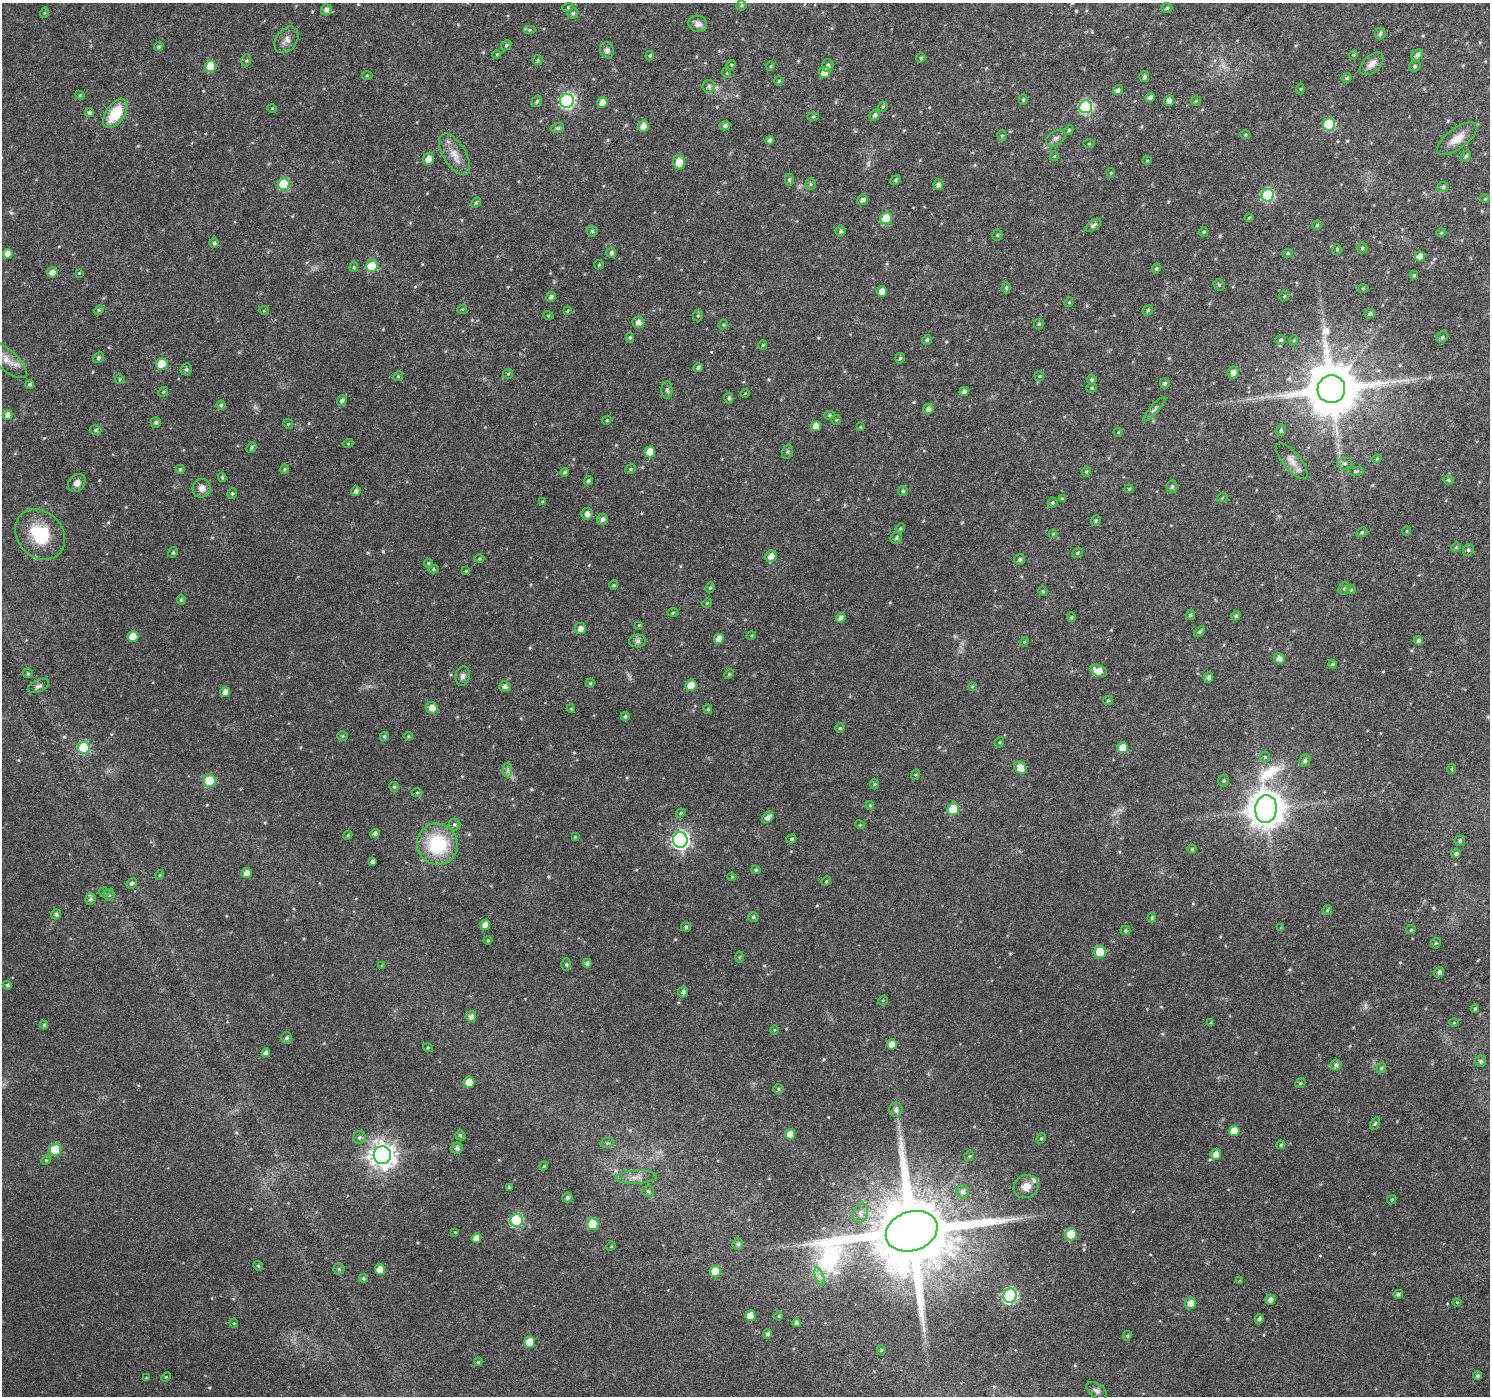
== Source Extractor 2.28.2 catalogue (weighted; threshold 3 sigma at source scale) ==
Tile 10 of 4 x 4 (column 2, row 3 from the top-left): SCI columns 1489-2976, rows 1576-2969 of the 5958 x 6004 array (HDU 1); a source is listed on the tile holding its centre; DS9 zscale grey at full resolution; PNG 1492 x 1398 px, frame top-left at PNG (2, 3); each listed source drawn as its Kron ellipse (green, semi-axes under 4 px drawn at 4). Nothing masked; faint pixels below the display range render black.
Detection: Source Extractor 2.28.2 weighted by HDU 2 'WHT'; one run over the whole footprint, this tile lists its part. Background 0.0171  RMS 0.0024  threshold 0.00998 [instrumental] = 3 sigma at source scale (4.09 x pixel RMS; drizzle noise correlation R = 1.36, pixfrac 0.8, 0.0396/0.0396 arcsec/px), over >= 5 px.
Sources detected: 391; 2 too faint to see at this stretch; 1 long thin detection or spike segment (spike, bleed or trail) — neither listed nor drawn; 4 inside a brighter listed object's ellipse — not listed separately; the other 384 listed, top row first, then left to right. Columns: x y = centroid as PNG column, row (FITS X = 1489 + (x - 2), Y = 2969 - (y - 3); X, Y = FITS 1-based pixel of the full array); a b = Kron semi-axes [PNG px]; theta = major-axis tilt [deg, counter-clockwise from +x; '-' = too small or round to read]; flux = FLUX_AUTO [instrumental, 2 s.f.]
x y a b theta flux
742 5 5 5 - 0.38
568 7 6 4 20 0.22
1167 8 5 5 - 0.41
326 10 6 5 - 0.95
44 13 5 3 - 0.22
573 13 5 5 - 0.47
698 24 9 8 - 1.2
530 30 6 3 0 0.28
1380 34 6 5 - 0.54
287 40 15 10 53 1.5
506 45 6 4 45 0.37
159 46 5 4 - 0.39
607 50 8 7 - 0.72
497 54 4 3 - 0.22
1353 55 4 4 - 0.24
1417 55 6 5 - 0.74
650 56 5 4 - 0.3
921 58 5 4 - 0.28
246 60 6 5 - 0.35
538 60 5 4 - 0.28
1372 64 14 8 42 1.6
731 65 5 4 - 0.23
828 65 6 5 - 0.64
210 66 5 5 - 6.8
771 66 5 3 - 0.21
1415 66 6 5 - 0.4
824 72 5 5 - 2
727 73 5 3 - 0.22
367 75 5 3 - 0.23
1144 76 5 5 - 0.51
1347 78 5 4 - 0.39
779 81 5 4 - 0.27
709 86 6 6 - 0.61
1300 89 5 3 - 0.25
1118 90 5 4 - 0.74
80 95 5 4 - 0.29
1150 97 5 4 - 0.76
1023 100 5 4 - 0.29
537 101 6 5 - 0.42
567 101 7 7 - 41
1169 101 5 5 - 1.2
1196 101 5 5 - 0.25
602 102 5 5 - 1.5
883 107 5 4 - 0.26
1086 107 6 6 - 28
272 108 5 3 - 0.19
90 113 4 4 - 0.55
115 113 17 9 55 7.7
875 115 6 5 - 0.65
813 116 6 4 2 0.28
725 125 5 4 - 0.67
1329 125 6 6 - 15
643 126 5 5 - 2
557 128 6 5 - 0.51
1069 130 5 4 - 0.32
1002 135 5 5 - 0.31
1245 135 5 3 - 0.25
1056 138 11 7 32 0.93
1457 138 24 10 36 3
770 140 4 4 - 0.83
1089 144 5 3 - 0.25
455 154 23 11 -58 3
1054 156 5 4 - 0.25
1466 156 6 4 52 0.51
428 159 6 5 - 2.2
1147 160 5 4 - 0.26
679 162 7 6 - 3.4
1111 173 5 4 - 0.24
789 180 6 4 89 0.36
896 180 5 4 - 0.32
284 184 6 6 - 12
811 184 5 5 - 0.35
938 185 5 5 - 0.75
1443 187 6 5 - 0.46
1268 195 6 6 - 22
1485 199 4 4 - 0.24
863 200 5 5 - 0.82
476 202 5 4 - 0.31
886 218 6 5 - 8.4
1249 218 4 4 - 0.24
1093 225 9 5 36 0.7
1317 225 4 4 - 0.29
592 231 5 5 - 0.42
840 231 5 5 - 0.53
1204 232 4 4 - 0.25
1441 233 5 3 - 0.23
997 235 5 5 - 0.34
214 243 5 5 - 0.36
1362 248 5 5 - 0.36
1337 250 5 4 - 0.32
611 253 5 5 - 0.58
1287 253 5 4 - 0.29
8 254 5 5 - 2.2
1420 256 5 5 - 1.9
599 265 5 4 - 0.25
372 266 6 6 - 8.9
354 267 4 4 - 0.27
1156 269 5 4 - 0.34
52 272 5 5 - 1.3
79 273 4 4 - 0.17
1414 275 4 4 - 0.31
1219 285 6 5 - 0.33
1006 288 5 4 - 0.44
1363 289 6 4 0 0.27
882 292 5 5 - 2.1
1284 296 5 4 - 0.31
551 297 5 4 - 0.73
1069 302 5 4 - 0.21
462 309 5 4 - 0.25
99 310 5 4 - 0.3
1148 310 6 4 49 0.33
264 311 5 3 - 0.2
567 311 4 3 - 0.22
1370 314 5 5 - 0.5
548 315 5 3 - 0.23
698 316 6 5 - 0.33
638 322 6 5 - 1.2
1039 324 5 5 - 0.34
723 325 5 3 - 0.26
1442 337 6 5 - 0.38
630 338 5 4 - 0.35
927 340 5 5 - 0.41
1281 340 5 5 - 0.42
1294 340 5 3 - 0.21
763 345 4 4 - 0.23
98 357 5 4 - 0.46
900 358 5 4 - 0.36
7 360 24 10 -42 2.6
162 364 6 5 - 7
698 368 4 4 - 0.58
186 369 6 5 - 0.42
1233 372 6 5 - 1.2
508 374 5 5 - 0.29
398 376 5 4 - 0.35
1039 376 5 5 - 0.28
120 379 5 4 - 0.32
1092 380 5 4 - 0.43
1165 383 5 5 - 0.57
30 384 4 4 - 0.46
1092 388 5 4 - 0.38
1331 389 14 14 - 1500
667 390 9 5 -90 0.53
964 391 5 4 - 0.86
163 392 5 4 - 0.28
745 393 5 3 - 0.16
729 398 5 4 - 0.49
342 400 5 4 - 0.66
221 405 4 4 - 0.32
928 409 5 5 - 0.9
1154 409 16 4 48 0.68
8 415 5 5 - 1.3
830 415 5 4 - 0.32
607 420 5 3 - 0.23
836 420 5 4 - 0.29
156 422 5 5 - 0.5
288 424 5 4 - 0.29
816 426 5 5 - 2.4
860 427 4 4 - 0.24
95 430 6 4 3 0.4
1281 430 6 4 77 0.36
1118 432 4 4 - 0.22
348 444 5 3 - 0.19
251 448 5 4 - 0.45
650 452 5 5 - 4
787 452 7 5 73 0.42
1377 459 5 4 - 0.28
1292 461 22 8 -50 2
1345 463 7 6 - 0.63
180 469 4 3 - 0.36
285 469 4 4 - 0.28
631 469 5 4 - 0.31
1356 471 8 4 0 0.38
564 472 4 4 - 0.42
1086 472 5 4 - 0.29
222 477 4 3 - 0.33
1448 480 5 4 - 0.34
588 481 5 4 - 0.42
77 483 10 7 48 1.3
1172 487 6 5 - 0.56
202 488 9 9 - 1.4
1129 489 4 4 - 0.27
356 491 5 4 - 0.79
903 491 5 5 - 0.39
232 493 6 4 75 0.38
1222 498 5 3 - 0.19
1062 499 4 4 - 0.28
542 502 3 3 - 0.18
1052 503 5 4 - 0.44
587 514 6 5 - 1.1
602 519 5 5 - 0.79
1096 521 5 4 - 0.36
900 528 5 4 - 0.31
1406 531 5 3 - 0.19
1362 532 6 4 29 0.36
40 534 27 22 -47 10
1053 534 4 4 - 0.19
896 538 6 5 - 0.42
1456 547 5 4 - 0.29
1468 550 6 5 - 0.54
173 552 5 4 - 0.39
1077 553 5 4 - 0.32
771 556 6 5 - 1.6
479 559 5 3 - 0.25
1020 559 5 5 - 0.5
428 563 4 4 - 0.27
433 569 5 4 - 0.36
466 571 4 3 - 0.21
614 585 4 4 - 0.3
710 588 5 4 - 0.37
1344 589 6 5 - 0.44
1351 590 4 4 - 0.23
1043 591 5 4 - 0.27
181 600 5 4 - 0.43
707 603 5 4 - 0.22
673 613 5 3 - 0.23
1190 615 5 4 - 0.41
1236 616 5 4 - 0.39
1071 617 5 4 - 0.27
841 618 5 4 - 0.87
639 625 4 4 - 0.21
580 629 5 5 - 1.3
1199 631 6 4 45 0.34
133 636 5 5 - 3.5
751 636 5 3 - 0.24
719 639 5 5 - 1.9
638 641 8 6 2 0.67
1418 641 5 4 - 0.57
1024 642 5 3 - 0.21
1279 658 5 5 - 1.2
1332 664 4 4 - 0.45
1099 671 9 5 -24 1.7
28 673 5 4 - 0.3
729 674 5 4 - 0.25
463 676 10 7 79 0.79
1208 677 5 5 - 0.67
590 683 4 4 - 0.31
691 685 5 5 - 3.5
38 686 11 5 23 0.7
505 686 5 5 - 0.83
972 686 4 3 - 0.22
225 692 5 5 - 1.5
1108 700 5 4 - 0.3
432 708 6 5 - 2
571 709 4 4 - 0.25
708 709 5 4 - 0.35
625 716 4 4 - 0.41
840 728 5 5 - 0.38
343 736 5 4 - 0.34
408 736 5 4 - 0.28
384 737 5 4 - 0.34
1000 742 5 3 - 0.22
84 748 6 6 - 15
1123 748 5 5 - 3.5
1265 757 5 5 - 0.31
1305 760 6 5 - 0.58
1020 768 7 5 -54 2.1
1451 769 5 3 - 0.24
508 770 7 4 -89 0.59
915 775 5 3 - 0.22
1224 780 6 5 - 0.42
209 781 6 6 - 9.8
875 784 5 3 - 0.25
394 787 5 4 - 0.29
417 793 5 3 - 0.24
870 805 4 4 - 0.27
953 809 6 6 - 9.2
1266 809 14 10 84 510
681 813 5 4 - 0.28
768 817 7 4 43 1.2
454 824 6 6 - 0.45
860 825 5 3 - 0.19
375 833 5 4 - 0.65
348 835 4 3 - 0.22
575 837 3 3 - 0.18
791 839 5 4 - 0.31
680 840 7 7 - 77
1460 841 5 5 - 0.48
437 844 21 20 - 15
1192 849 4 4 - 0.36
1456 854 5 4 - 0.56
372 862 4 3 - 0.66
756 870 4 4 - 0.31
246 873 5 5 - 1.3
160 875 5 3 - 0.18
732 877 4 4 - 0.23
826 881 5 4 - 0.27
131 883 5 4 - 0.49
104 892 5 5 - 0.3
109 895 6 5 - 0.4
90 899 6 5 - 0.54
1327 910 5 4 - 0.26
56 914 5 5 - 0.57
753 917 5 4 - 0.36
1152 918 5 4 - 0.42
485 925 5 5 - 1.7
686 927 5 4 - 0.44
1281 928 4 4 - 0.21
1125 930 5 4 - 0.4
1411 930 5 4 - 0.27
488 940 4 4 - 0.32
1436 943 5 5 - 0.31
1100 952 6 5 - 7
739 957 5 3 - 0.21
587 963 4 4 - 0.74
566 964 6 4 -90 0.36
382 965 3 3 - 0.19
1439 972 5 4 - 0.59
7 985 4 4 - 0.38
683 992 5 5 - 0.67
883 1000 5 3 - 0.19
1475 1008 4 3 - 0.31
471 1016 5 5 - 1
1211 1023 4 4 - 0.34
1454 1023 5 3 - 0.2
44 1025 4 4 - 0.36
774 1030 5 3 - 0.2
287 1038 6 5 - 0.59
892 1044 5 5 - 2.1
428 1048 5 3 - 0.21
266 1053 4 4 - 0.99
1481 1061 6 5 - 0.56
1336 1065 6 5 - 0.67
1381 1068 5 4 - 0.33
469 1082 5 5 - 4.4
1300 1083 5 4 - 0.33
778 1089 5 4 - 0.34
896 1110 7 6 - 0.98
1375 1123 7 4 62 0.32
1234 1131 5 5 - 3.1
790 1134 5 5 - 2.2
460 1135 5 4 - 0.43
359 1137 6 6 - 0.56
1041 1138 5 4 - 0.33
607 1143 7 5 10 0.44
1281 1145 4 3 - 0.26
457 1148 5 5 - 0.68
55 1150 6 6 - 11
1216 1154 5 5 - 1.7
382 1155 9 9 - 220
969 1156 5 5 - 0.3
46 1160 5 4 - 0.25
544 1166 4 3 - 0.24
636 1177 20 6 3 1.8
509 1187 4 3 - 0.3
1026 1187 13 11 28 2.1
648 1191 6 5 - 0.43
963 1191 6 6 - 0.9
567 1198 5 5 - 0.64
1392 1200 5 3 - 0.24
860 1213 9 7 67 1.2
516 1220 6 6 - 22
593 1224 6 5 - 7.7
912 1231 26 19 19 4000
455 1232 4 4 - 0.18
1071 1234 6 5 - 7.2
476 1238 5 4 - 1.7
738 1244 5 5 - 0.59
611 1246 5 4 - 0.25
258 1266 5 4 - 0.3
339 1269 5 5 - 0.34
380 1269 5 5 - 2.4
715 1271 5 5 - 5.4
819 1276 9 4 -71 0.81
363 1278 4 4 - 0.42
1240 1281 4 3 - 0.21
1398 1294 5 4 - 0.56
1010 1296 7 6 - 32
1270 1300 5 5 - 0.98
1457 1302 4 3 - 0.18
1191 1303 6 5 - 1.8
750 1316 5 5 - 2.8
779 1316 4 4 - 0.23
1259 1319 4 4 - 0.6
234 1323 4 4 - 0.23
797 1323 4 4 - 0.74
768 1334 5 4 - 0.69
1127 1336 5 4 - 0.37
530 1342 5 5 - 4.2
881 1350 5 4 - 0.3
478 1362 4 4 - 0.31
1477 1376 4 4 - 0.54
166 1377 5 4 - 0.25
146 1378 4 4 - 0.21
1097 1391 12 6 -36 0.82